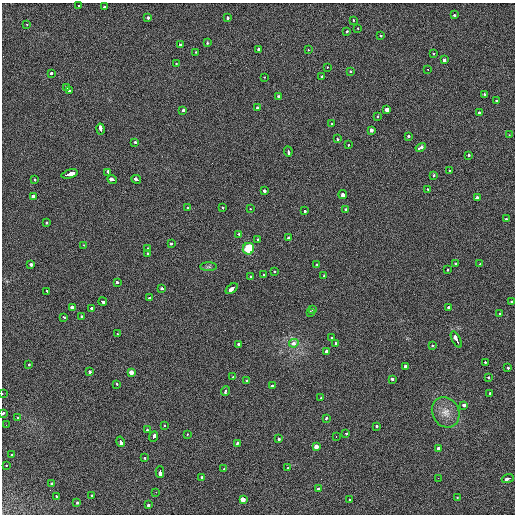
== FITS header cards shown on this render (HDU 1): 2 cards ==
NAXIS1  =                  513 / length of data axis 1
NAXIS2  =                  512 / length of data axis 2

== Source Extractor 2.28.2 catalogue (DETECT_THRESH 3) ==
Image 513 x 512 px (HDU 1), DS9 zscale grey, 1 PNG px = 1 image px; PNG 517 x 516 px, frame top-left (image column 1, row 512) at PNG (2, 3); each listed source drawn as its Kron ellipse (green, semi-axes under 4 px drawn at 4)
Background 33.7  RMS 6.9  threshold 20.6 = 3 sigma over >= 5 px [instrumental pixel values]
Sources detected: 158; all 158 listed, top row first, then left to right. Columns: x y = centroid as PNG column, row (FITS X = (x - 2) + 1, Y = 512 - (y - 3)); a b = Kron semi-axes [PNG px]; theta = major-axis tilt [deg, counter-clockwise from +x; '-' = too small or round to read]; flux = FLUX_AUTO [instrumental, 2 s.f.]
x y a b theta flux
79 6 3 2 - 1800
104 7 3 2 - 3400
454 14 3 3 - 3800
148 18 3 3 - 6800
228 18 3 3 - 1700
353 20 3 3 - 970
27 24 3 2 - 930
358 28 3 3 - 800
346 32 3 3 - 2100
381 35 3 3 - 3000
207 43 3 3 - 1100
180 45 3 3 - 1700
259 49 3 3 - 5800
308 50 3 2 - 730
195 52 3 3 - 1100
434 54 3 3 - 910
444 60 3 3 - 16000
176 63 3 2 - 1400
327 67 3 3 - 1200
427 69 3 2 - 920
350 72 3 2 - 1500
51 73 3 3 - 2600
321 76 3 3 - 1300
264 77 2 2 - 1300
66 87 3 3 - 2600
69 90 3 3 - 3200
484 95 3 3 - 2600
278 97 3 3 - 2000
496 101 3 3 - 1200
258 108 3 3 - 6700
386 109 3 3 - 25000
183 110 3 3 - 2900
479 113 3 3 - 5600
378 117 3 2 - 1500
332 124 3 2 - 960
100 129 5 3 - 8000
372 130 3 3 - 11000
509 135 3 2 - 960
408 136 3 3 - 3700
337 139 3 3 - 2600
135 142 3 3 - 1900
349 145 3 3 - 1800
421 147 5 3 - 4900
288 151 5 3 - 6400
469 155 3 3 - 1300
449 170 3 2 - 880
108 172 4 3 - 2300
70 174 8 3 15 9800
434 175 3 3 - 1900
112 179 5 3 - 5500
136 179 5 3 - 4600
35 180 3 3 - 1500
428 189 3 3 - 960
264 191 3 3 - 2200
343 195 4 3 - 8100
33 196 3 3 - 5200
477 198 3 3 - 8800
188 208 3 3 - 1300
222 208 3 3 - 1800
250 209 3 3 - 870
345 209 3 3 - 2900
305 211 3 3 - 1400
507 219 3 3 - 1500
46 222 3 3 - 1500
239 234 3 3 - 6400
289 238 4 3 - 3300
257 240 3 3 - 820
171 244 3 3 - 1700
84 245 3 2 - 1300
148 248 3 3 - 2300
248 249 6 5 - 11000
148 253 3 3 - 1400
317 264 3 3 - 790
456 264 3 3 - 1700
480 264 4 3 - 1900
31 265 4 3 - 4600
209 267 8 4 0 930
448 270 3 3 - 1100
274 271 3 3 - 1300
264 275 3 2 - 3300
324 276 3 3 - 4400
250 277 3 3 - 2500
117 282 3 3 - 2900
162 289 3 3 - 2200
232 289 7 3 37 5700
47 291 3 2 - 1800
149 298 3 3 - 2000
103 301 4 3 - 4100
512 301 3 3 - 1900
72 307 4 3 - 5200
448 307 3 3 - 2500
92 308 3 3 - 4300
313 309 3 3 - 1000
310 312 3 3 - 2300
499 314 3 3 - 1600
81 316 3 3 - 1400
64 317 4 3 - 1800
117 333 3 2 - 920
331 338 3 2 - 830
456 339 9 3 -62 10000
294 343 5 4 - 3100
336 343 3 3 - 3500
239 345 3 3 - 4700
432 345 3 2 - 1400
326 351 4 3 - 6800
485 362 3 2 - 1600
29 365 3 3 - 1000
405 366 3 3 - 7700
508 368 3 3 - 1300
90 372 3 3 - 2600
131 372 3 3 - 10000
233 377 3 2 - 1400
488 377 3 2 - 1600
392 379 3 3 - 2400
247 380 3 3 - 1200
117 384 3 3 - 2700
272 386 3 3 - 2000
226 391 5 3 - 1800
2 393 2 2 - 610
489 394 3 3 - 3800
321 398 3 3 - 1100
464 405 3 3 - 3600
446 412 15 13 -61 5100
3 413 3 3 - 2100
18 418 3 3 - 2100
326 419 3 3 - 2000
6 425 2 2 - 1400
164 426 3 3 - 1400
376 426 3 3 - 1700
147 430 3 2 - 1700
346 433 3 3 - 1400
187 434 3 3 - 1400
336 436 3 2 - 1100
154 437 5 3 - 5600
278 438 3 3 - 1900
120 442 5 3 - 3600
237 443 4 3 - 3300
316 446 3 3 - 18000
439 448 3 3 - 9200
12 455 3 3 - 2200
144 458 3 3 - 1300
6 465 3 2 - 910
224 468 3 3 - 1100
288 468 3 3 - 1900
160 472 5 3 - 7700
201 478 3 3 - 7300
438 478 2 2 - 500
508 479 6 3 19 4300
51 483 3 2 - 1800
318 489 3 3 - 2300
156 492 3 2 - 710
57 496 3 3 - 1700
92 496 3 3 - 1200
457 497 3 3 - 890
243 500 4 3 - 42000
350 500 3 3 - 1800
77 503 3 3 - 2700
148 505 3 3 - 5000
At the frame edge (FLAGS 8, measured only in part): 2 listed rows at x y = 2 393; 3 413